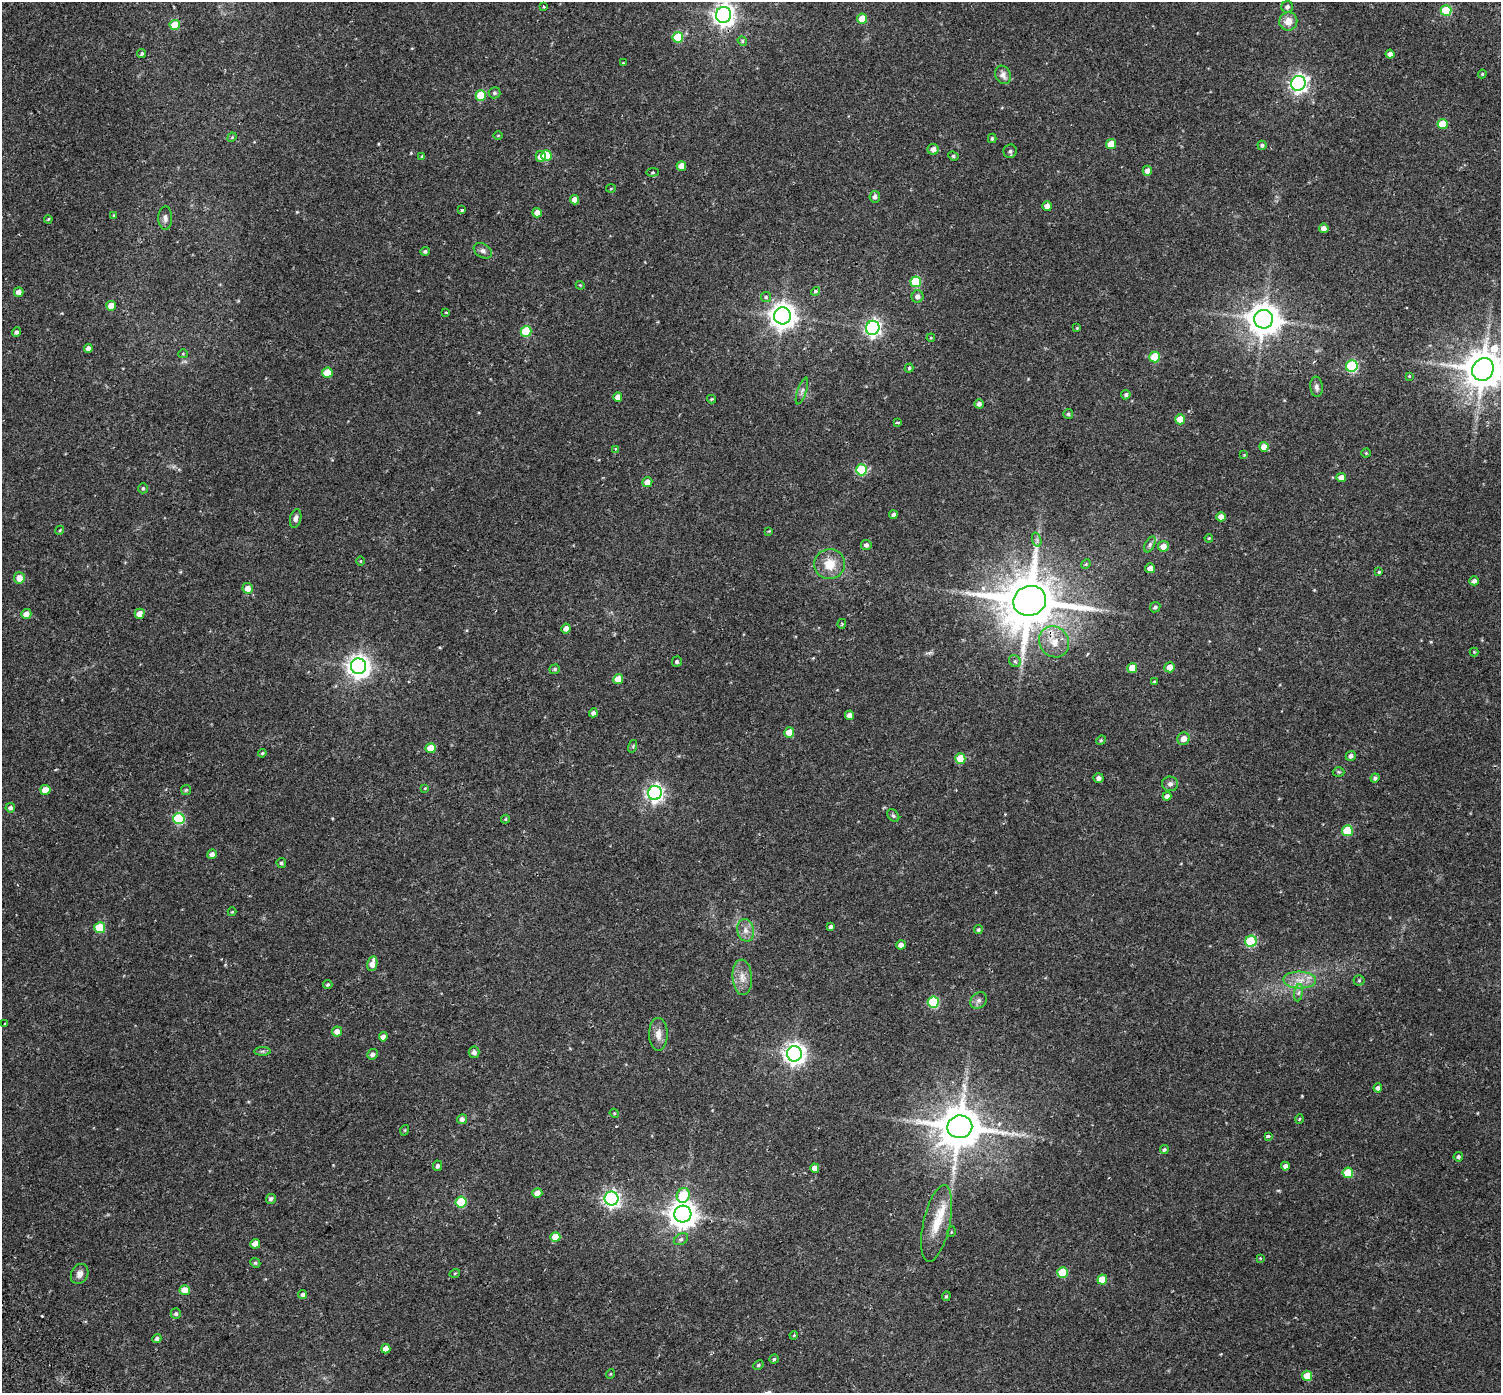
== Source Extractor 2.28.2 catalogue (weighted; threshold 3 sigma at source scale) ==
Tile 7 of 4 x 4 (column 3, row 2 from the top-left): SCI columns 3069-4567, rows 3021-4411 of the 6143 x 6102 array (HDU 1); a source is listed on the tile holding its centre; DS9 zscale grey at full resolution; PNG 1503 x 1395 px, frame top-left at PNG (2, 2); each listed source drawn as its Kron ellipse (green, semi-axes under 4 px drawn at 4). Shown black and unused: <1% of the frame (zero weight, under 2 of 3 exposures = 5% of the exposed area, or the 3 px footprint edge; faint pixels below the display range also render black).
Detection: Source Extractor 2.28.2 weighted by HDU 2 'WHT'; one run over the whole footprint, this tile lists its part. Background 0.0598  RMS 0.0046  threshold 0.0206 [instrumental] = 3 sigma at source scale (4.5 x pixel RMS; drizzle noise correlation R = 1.50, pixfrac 1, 0.0396/0.0396 arcsec/px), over >= 5 px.
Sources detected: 209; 1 inside a brighter listed object's ellipse — not listed separately; the other 208 listed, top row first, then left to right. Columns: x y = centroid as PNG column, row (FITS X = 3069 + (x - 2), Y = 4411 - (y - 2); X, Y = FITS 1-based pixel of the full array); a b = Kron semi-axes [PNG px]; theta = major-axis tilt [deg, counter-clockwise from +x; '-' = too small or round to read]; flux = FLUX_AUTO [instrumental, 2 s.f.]
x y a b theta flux
544 7 3 2 - 0.55
1287 7 6 5 - 1.3
1446 10 5 5 - 19
724 15 8 7 - 260
862 19 5 5 - 7.3
1288 21 9 9 - 3.9
175 25 5 5 - 9.7
678 37 5 5 - 16
742 41 5 4 - 0.55
142 53 5 4 - 0.71
1390 54 4 4 - 1.7
623 63 2 2 - 0.32
1482 74 4 4 - 0.43
1003 75 9 7 -61 2.3
1298 83 7 7 - 150
494 93 6 5 - 0.77
481 95 5 5 - 12
1443 124 5 5 - 9.8
498 136 5 3 - 0.38
232 137 5 4 - 0.4
992 138 5 4 - 0.74
1111 144 5 5 - 7.3
1262 145 4 4 - 0.79
933 149 5 5 - 2.3
1010 151 7 6 - 1.2
546 155 5 5 - 11
422 156 4 3 - 0.37
541 156 5 5 - 3.8
953 156 5 4 - 0.65
681 166 5 4 - 3.5
1147 171 5 4 - 2.2
653 172 6 4 6 0.55
611 189 5 3 - 0.35
875 197 6 5 - 1.5
575 200 5 4 - 3.4
1047 206 5 4 - 3.1
462 210 3 3 - 0.96
537 213 5 4 - 2.8
114 215 4 4 - 0.37
165 218 11 7 89 1.7
48 219 4 3 - 0.46
1324 228 5 4 - 2.4
425 251 4 4 - 0.67
483 251 10 6 -32 1.5
916 282 5 5 - 21
580 285 4 3 - 0.36
816 291 5 4 - 1.2
19 292 5 4 - 2.3
917 296 6 6 - 1.7
766 297 5 5 - 0.6
111 306 5 5 - 4.8
446 312 3 3 - 0.39
782 316 8 8 - 410
1264 319 9 9 - 750
873 328 7 6 - 120
1077 328 4 4 - 0.34
526 331 5 5 - 19
16 332 5 4 - 1
931 338 4 3 - 0.37
88 349 4 4 - 1.7
183 354 5 4 - 0.41
1155 357 5 5 - 14
1352 366 6 6 - 34
909 368 4 4 - 0.58
1483 369 11 10 - 1300
327 373 5 5 - 9.3
1409 376 4 3 - 0.35
1316 387 10 6 -85 1.5
802 391 14 4 71 1.4
1126 395 5 4 - 0.83
618 397 5 4 - 3
712 399 4 4 - 0.41
979 404 5 4 - 1.4
1068 414 5 5 - 0.68
1180 419 5 5 - 7.2
897 422 4 2 - 0.74
1264 447 5 4 - 3.3
616 449 4 3 - 0.91
1366 453 4 4 - 0.39
1244 455 4 4 - 0.33
861 470 5 5 - 26
1341 478 5 4 - 3.1
647 482 5 5 - 2.9
143 488 5 5 - 0.75
893 515 4 4 - 1.1
1221 517 4 4 - 2.8
296 518 9 5 76 1.4
60 530 4 3 - 0.39
769 531 4 4 - 0.34
1209 538 4 3 - 0.35
1037 540 7 4 -72 0.97
1150 544 8 4 63 1.1
866 545 5 5 - 1.2
1163 546 5 5 - 3.4
360 561 5 3 - 0.32
830 564 15 15 - 7.7
1086 564 5 4 - 0.44
1150 568 5 4 - 2.5
1379 572 4 3 - 0.65
19 578 5 5 - 3.7
1474 581 4 4 - 1.6
248 588 5 5 - 3.2
1030 601 16 14 21 2800
1155 607 5 5 - 0.94
26 614 5 5 - 3
140 614 5 5 - 3.5
842 624 5 4 - 0.56
566 628 5 4 - 2.5
1054 642 16 14 -55 7
1474 652 4 4 - 0.37
1015 661 6 5 - 0.83
677 662 5 4 - 0.84
358 666 8 7 - 290
1170 667 5 5 - 3.6
1132 668 5 5 - 6.2
555 669 5 4 - 0.69
618 679 5 5 - 7.5
1154 681 4 3 - 0.33
593 713 4 4 - 1.4
849 715 4 4 - 2.1
789 732 5 5 - 5.3
1184 739 6 6 - 3.1
1101 740 5 4 - 0.51
633 746 6 4 73 0.56
431 748 5 5 - 6.4
262 753 4 3 - 0.44
1351 756 5 4 - 1.4
960 758 5 5 - 11
1339 772 6 5 - 0.54
1098 778 5 4 - 1.7
1375 778 4 4 - 1
1170 784 8 7 - 1.4
425 788 3 3 - 0.68
45 790 5 5 - 7.1
186 790 5 5 - 0.59
655 793 7 7 - 140
1167 796 4 4 - 1.6
10 808 5 5 - 1.3
893 816 7 5 -49 0.78
179 818 5 5 - 31
505 819 4 4 - 0.4
1347 831 5 5 - 17
212 854 5 4 - 2.1
281 863 5 4 - 0.75
232 912 4 4 - 0.37
831 927 4 3 - 0.94
100 928 5 5 - 14
746 930 11 8 -78 2.6
978 930 4 4 - 0.78
1251 941 5 5 - 30
901 945 5 4 - 2
372 964 7 5 78 3.5
742 977 18 9 -86 4.2
1300 980 16 8 -2 4.8
1359 980 5 5 - 0.54
328 984 5 4 - 0.65
1299 993 9 4 81 1.1
978 1000 9 7 43 1.6
933 1002 5 5 - 29
5 1023 3 3 - 0.87
337 1032 5 5 - 3
658 1034 16 9 -89 3.4
383 1037 5 4 - 2
262 1051 8 4 0 0.88
474 1052 6 5 - 1.6
372 1054 5 5 - 1.5
794 1054 7 7 - 260
1378 1088 4 4 - 1.4
614 1113 5 3 - 0.39
462 1119 5 5 - 1.6
1299 1119 5 3 - 0.36
960 1127 12 11 - 1600
405 1130 5 3 - 0.38
1268 1136 4 3 - 1.7
1164 1150 4 4 - 0.65
1458 1157 5 4 - 0.87
438 1166 5 4 - 1
1285 1166 4 4 - 1.6
815 1168 4 4 - 2.8
1348 1173 5 5 - 14
537 1193 5 5 - 3.3
683 1195 7 6 - 17
612 1198 7 7 - 130
271 1199 5 5 - 1.1
461 1202 5 5 - 20
683 1214 8 8 - 480
937 1223 39 13 77 11
951 1232 5 3 - 0.35
555 1237 5 5 - 7
681 1239 8 5 30 1
255 1244 5 4 - 3.3
1260 1258 4 4 - 0.33
255 1263 5 4 - 0.62
1063 1272 5 5 - 15
455 1273 5 3 - 0.4
80 1274 10 8 62 2.3
1102 1280 5 5 - 7.6
185 1290 5 5 - 5
303 1294 4 4 - 1.1
946 1296 5 4 - 0.48
176 1314 5 5 - 0.8
794 1335 4 3 - 0.38
157 1339 4 4 - 1.2
386 1349 5 4 - 3.7
774 1359 4 4 - 0.57
758 1365 5 4 - 0.65
610 1374 5 3 - 0.37
1307 1376 5 5 - 8.7
Overlapping masked pixels (flux is a lower limit): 2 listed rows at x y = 1030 601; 1054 642
Isophote crosses this tile's border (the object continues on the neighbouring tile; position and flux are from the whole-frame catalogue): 2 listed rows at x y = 724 15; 1483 369